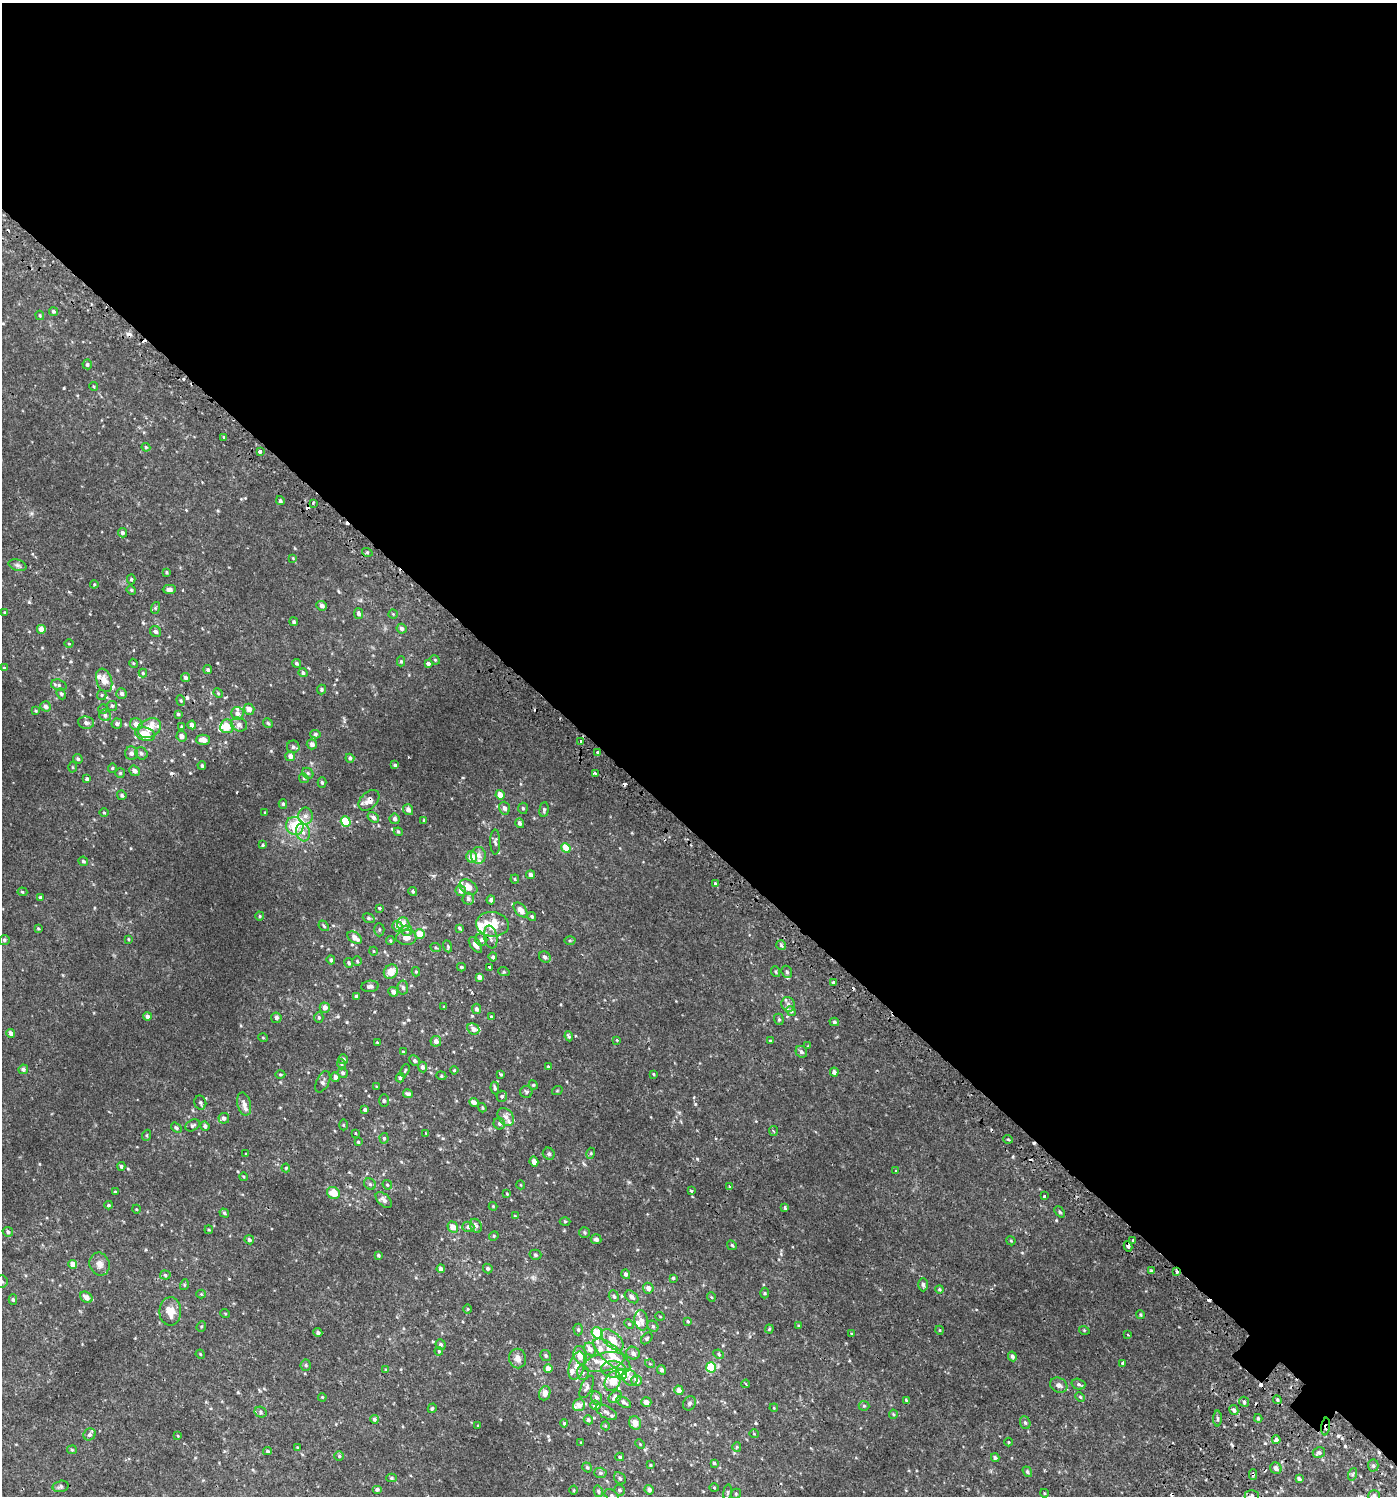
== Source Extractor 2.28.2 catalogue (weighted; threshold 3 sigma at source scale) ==
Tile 3 of 4 x 4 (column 3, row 1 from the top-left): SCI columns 3021-4415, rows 4532-6025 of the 6112 x 6088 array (HDU 1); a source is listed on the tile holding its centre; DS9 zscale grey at full resolution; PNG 1399 x 1498 px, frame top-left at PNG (2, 3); each listed source drawn as its Kron ellipse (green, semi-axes under 4 px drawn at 4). Shown black and unused: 56% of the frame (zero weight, under 2 of 3 exposures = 3% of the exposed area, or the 3 px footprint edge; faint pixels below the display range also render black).
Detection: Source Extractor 2.28.2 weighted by HDU 2 'WHT'; one run over the whole footprint, this tile lists its part. Background 0.00622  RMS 0.0033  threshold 0.0148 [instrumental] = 3 sigma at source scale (4.5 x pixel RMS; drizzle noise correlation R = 1.50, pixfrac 1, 0.0396/0.0396 arcsec/px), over >= 5 px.
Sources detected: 468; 1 inside a brighter object's white glare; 23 cosmic-ray / hot-pixel residue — neither listed nor drawn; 27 inside a brighter listed object's ellipse — not listed separately; the other 417 listed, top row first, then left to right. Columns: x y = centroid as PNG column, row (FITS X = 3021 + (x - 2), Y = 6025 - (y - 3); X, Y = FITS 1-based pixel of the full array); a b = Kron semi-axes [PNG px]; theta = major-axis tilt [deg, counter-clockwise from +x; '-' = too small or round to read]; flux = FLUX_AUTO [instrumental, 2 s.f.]
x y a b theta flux
53 311 5 4 - 0.48
40 315 5 4 - 0.32
87 364 5 4 - 0.55
94 387 4 3 - 0.28
224 438 4 3 - 0.37
146 447 4 4 - 0.33
260 451 3 3 - 2.1
280 501 4 4 - 0.57
313 503 4 2 - 0.64
122 533 5 4 - 0.69
367 552 5 3 - 0.37
293 558 4 3 - 0.23
18 565 9 5 -17 0.77
166 572 4 3 - 0.33
131 579 5 4 - 0.4
94 584 4 4 - 0.3
169 589 6 4 1 1.1
131 590 5 4 - 0.34
322 606 5 5 - 0.9
155 608 6 4 72 0.39
4 612 4 3 - 0.28
358 614 5 4 - 1
393 614 4 4 - 0.28
294 622 4 4 - 0.46
41 629 4 4 - 2.3
401 629 5 5 - 0.87
156 631 6 5 - 0.78
69 644 4 3 - 0.24
435 660 5 4 - 0.32
401 661 5 4 - 0.4
133 663 4 3 - 0.28
296 663 4 4 - 0.51
428 664 3 3 - 2
4 668 4 3 - 0.3
208 670 4 4 - 0.7
143 673 4 4 - 0.39
303 673 4 4 - 0.68
185 678 5 4 - 0.69
104 680 12 7 -71 2.9
59 685 8 5 -17 0.68
321 689 5 4 - 0.42
218 693 5 4 - 0.32
61 694 6 4 -67 0.46
121 694 5 5 - 0.95
102 695 5 4 - 0.41
181 700 5 4 - 0.38
46 706 5 5 - 1.2
112 706 5 5 - 0.49
103 709 5 4 - 0.36
249 709 5 5 - 1.8
36 711 3 3 - 0.3
237 713 6 6 - 1.2
178 714 4 3 - 0.42
105 715 6 5 - 0.83
86 723 8 6 -9 0.97
268 723 5 4 - 0.43
117 724 5 5 - 0.7
136 724 6 6 - 2.2
239 724 8 6 -23 1.2
192 725 4 4 - 1.7
227 726 7 6 - 3.9
181 727 4 3 - 0.33
149 728 12 9 27 3.6
145 734 10 6 -14 5.5
315 734 5 4 - 0.46
182 736 5 5 - 1.3
203 740 7 5 0 2.4
580 741 3 3 - 0.51
312 744 5 5 - 1
293 747 6 6 - 0.78
598 752 4 3 - 0.37
131 753 7 6 - 0.99
141 753 6 5 - 0.8
290 756 5 5 - 1.4
350 758 4 4 - 0.77
78 759 5 4 - 0.53
202 765 4 3 - 0.46
395 765 4 3 - 0.5
73 767 5 3 - 0.3
112 768 5 4 - 0.33
135 771 6 5 - 1.2
120 773 5 5 - 0.43
308 773 6 5 - 0.5
595 773 4 3 - 0.42
304 778 5 4 - 0.4
87 779 4 4 - 0.58
322 782 5 4 - 0.56
122 795 5 4 - 0.53
500 795 5 4 - 3
369 800 12 8 44 2.5
283 804 5 4 - 0.44
504 808 6 5 - 1
523 808 5 5 - 0.46
408 810 5 5 - 1.4
544 810 7 4 84 0.63
265 812 3 2 - 0.21
104 813 4 3 - 0.26
305 816 8 7 - 1.4
373 817 6 4 -35 0.74
395 819 5 5 - 1.1
424 820 3 3 - 0.24
346 822 5 4 - 7.6
520 823 5 4 - 0.85
295 826 9 8 - 5.9
303 832 9 7 -72 1.5
398 832 4 4 - 0.37
495 842 12 5 -89 0.79
262 845 3 3 - 0.62
566 848 5 4 - 5.4
478 855 8 7 - 1.5
471 857 6 5 - 2.9
83 861 5 4 - 0.46
530 875 4 4 - 1.2
515 879 4 4 - 0.33
716 884 3 3 - 1.2
468 887 10 6 -31 3
461 891 5 5 - 1.5
22 892 5 4 - 0.48
413 892 4 3 - 0.53
40 898 4 3 - 1.5
468 899 6 5 - 0.86
491 900 4 4 - 0.85
379 908 3 3 - 0.38
521 910 9 5 -49 2.5
260 916 4 4 - 0.34
532 916 5 4 - 0.45
369 918 6 4 -21 0.45
403 924 7 6 - 2.3
492 924 16 12 -5 8.7
324 926 6 4 -49 0.51
397 926 5 5 - 1.4
38 928 4 3 - 0.29
460 928 4 3 - 0.4
379 930 7 5 -88 0.53
407 931 5 5 - 0.58
420 934 5 5 - 4.2
491 937 11 6 -79 1.3
355 938 8 5 -35 2
406 938 10 7 2 2.1
128 939 3 3 - 0.29
4 940 5 5 - 0.52
481 940 6 6 - 0.81
390 941 4 3 - 0.34
570 941 5 3 - 0.36
475 945 9 5 -54 1.5
781 945 5 5 - 0.52
448 946 6 3 -71 0.35
436 948 5 3 - 0.29
373 951 4 3 - 0.22
493 957 4 4 - 0.63
545 957 6 5 - 0.96
331 960 4 4 - 0.62
357 961 5 4 - 0.37
349 963 5 4 - 0.45
461 967 4 3 - 0.4
490 968 3 3 - 4.9
391 972 7 6 - 4.1
416 972 4 4 - 0.44
504 972 5 3 - 0.29
776 972 5 3 - 0.34
787 972 6 5 - 0.75
479 977 4 4 - 1.5
833 982 3 3 - 0.56
370 986 8 5 7 1
403 987 7 5 -86 0.66
393 992 5 4 - 1.2
356 996 4 4 - 0.6
788 1004 7 6 - 1
444 1007 3 3 - 0.28
325 1008 5 5 - 1.7
476 1009 5 4 - 0.81
791 1011 5 4 - 0.38
147 1016 4 4 - 1.1
319 1017 5 4 - 0.47
491 1017 4 3 - 0.39
276 1018 5 5 - 1.1
779 1019 6 4 -69 0.45
834 1022 5 4 - 0.49
473 1029 6 5 - 1.4
11 1033 4 4 - 1.3
569 1036 5 4 - 0.51
263 1038 5 3 - 0.24
617 1040 4 4 - 0.29
436 1041 5 5 - 1.6
770 1041 3 3 - 0.29
377 1042 3 3 - 0.22
808 1046 4 3 - 0.21
403 1052 4 3 - 0.33
801 1052 6 5 - 0.68
343 1059 5 5 - 0.64
414 1060 6 5 - 0.68
341 1064 5 3 - 0.29
422 1067 5 4 - 0.91
548 1067 4 3 - 0.31
23 1069 5 4 - 0.82
405 1070 6 3 67 0.3
454 1070 4 3 - 0.3
834 1072 4 4 - 1.1
343 1073 5 4 - 0.64
280 1074 5 3 - 0.33
501 1074 3 3 - 0.37
653 1074 4 3 - 0.3
441 1076 5 4 - 0.39
335 1077 5 4 - 1.2
400 1078 4 3 - 0.39
323 1082 11 6 63 0.84
533 1085 5 4 - 0.36
377 1087 4 2 - 0.23
495 1088 6 4 -82 0.56
557 1091 5 3 - 0.26
526 1092 6 6 - 0.56
408 1094 5 4 - 0.85
502 1096 5 5 - 0.57
384 1100 6 5 - 0.53
474 1102 5 4 - 1.4
200 1103 7 6 - 0.67
244 1104 12 6 -76 1.6
482 1108 5 3 - 0.35
365 1110 4 4 - 0.71
506 1117 10 7 -53 1.5
224 1118 5 5 - 1
499 1124 6 5 - 0.8
193 1125 7 5 28 0.6
343 1125 5 3 - 0.29
205 1126 5 4 - 0.88
176 1128 6 4 -34 0.54
773 1131 5 3 - 0.34
355 1133 3 2 - 0.24
426 1133 3 3 - 0.21
147 1135 6 3 71 0.35
384 1138 5 4 - 0.47
1008 1139 5 3 - 0.31
358 1142 4 3 - 0.32
591 1153 5 3 - 0.34
246 1154 4 2 - 0.19
549 1154 6 5 - 0.64
534 1162 5 4 - 1.7
121 1166 4 4 - 0.52
286 1168 4 4 - 0.3
896 1171 4 3 - 0.23
244 1177 4 3 - 0.27
370 1184 6 5 - 0.5
387 1185 5 4 - 0.39
521 1185 4 3 - 0.22
729 1186 3 3 - 1.1
691 1191 3 3 - 1.8
115 1192 3 3 - 0.38
333 1193 6 6 - 4.5
507 1194 4 3 - 0.23
1045 1196 3 3 - 3.8
384 1200 10 6 -43 1.2
109 1205 4 3 - 0.43
493 1206 4 4 - 0.27
785 1208 3 3 - 0.64
136 1209 4 3 - 0.23
1060 1212 6 4 -49 0.45
224 1213 5 4 - 0.52
515 1216 3 3 - 0.22
565 1221 5 3 - 0.27
476 1226 7 5 -64 0.75
453 1227 5 5 - 2.2
468 1227 6 5 - 0.74
209 1230 4 3 - 0.3
8 1232 5 4 - 0.63
585 1232 5 5 - 0.54
494 1236 5 4 - 0.34
596 1239 5 5 - 0.73
249 1240 5 4 - 0.63
1011 1241 5 3 - 0.3
1133 1241 4 3 - 1.8
732 1245 5 4 - 0.36
1128 1246 5 3 - 10
378 1255 4 3 - 0.49
535 1255 6 5 - 0.58
73 1264 4 4 - 2.5
100 1264 12 10 -71 1.9
488 1268 5 4 - 0.59
441 1269 4 4 - 1
1151 1270 3 3 - 0.71
1176 1272 3 3 - 3.8
626 1274 5 4 - 0.82
165 1275 5 4 - 0.52
673 1278 4 4 - 0.38
2 1282 6 6 - 0.58
184 1285 5 3 - 0.3
923 1285 6 4 -88 0.63
648 1288 5 5 - 1.2
940 1289 4 4 - 0.37
764 1293 5 3 - 0.31
201 1294 4 4 - 0.3
614 1296 6 5 - 0.73
86 1297 7 5 -39 1.8
632 1297 7 5 -40 0.94
711 1297 5 3 - 0.26
13 1299 5 4 - 0.5
467 1309 5 3 - 0.28
170 1311 14 11 -89 3.9
225 1313 5 3 - 0.27
1140 1315 4 4 - 0.35
660 1316 5 3 - 0.22
641 1320 10 6 -79 1.4
688 1321 4 3 - 0.28
629 1324 5 3 - 0.31
201 1326 5 4 - 0.36
653 1326 6 5 - 0.6
798 1326 4 3 - 0.31
769 1329 4 4 - 0.35
578 1330 6 4 -89 0.52
939 1330 4 3 - 0.23
1084 1330 5 3 - 0.27
318 1332 4 4 - 0.82
597 1333 6 5 - 8.6
851 1333 3 3 - 2.3
1128 1335 4 2 - 0.25
647 1338 7 4 47 0.45
613 1340 13 7 -43 3.7
441 1344 5 5 - 0.72
590 1349 7 5 -59 1.6
439 1351 4 3 - 0.36
633 1353 7 6 - 0.98
200 1354 5 3 - 0.27
719 1354 5 4 - 0.47
546 1355 5 5 - 0.48
580 1355 9 6 -73 3.1
612 1355 23 9 -41 5.3
1012 1356 5 4 - 0.81
518 1358 10 8 -79 1.7
604 1362 21 9 13 4.7
1123 1363 3 3 - 0.89
650 1364 5 3 - 0.23
306 1365 5 5 - 0.47
577 1366 14 7 74 2.8
711 1367 5 5 - 8.2
548 1369 4 4 - 2.2
614 1369 12 8 -5 2.4
386 1370 4 4 - 0.41
661 1370 5 4 - 0.64
583 1373 7 6 - 0.85
622 1374 5 5 - 17
630 1378 9 6 -55 1.3
613 1381 10 7 63 4.3
637 1381 5 5 - 2.1
746 1384 4 2 - 0.28
1078 1384 7 5 -17 0.65
1059 1385 9 7 -30 1.2
587 1387 12 5 63 0.9
679 1390 5 4 - 1.8
545 1393 7 5 70 1.9
322 1397 4 3 - 0.25
615 1397 7 5 38 1.5
1080 1397 5 4 - 0.36
596 1398 6 5 - 0.92
906 1400 4 4 - 0.35
1277 1400 4 4 - 0.41
624 1402 8 4 -33 0.77
646 1402 5 5 - 1.4
1244 1402 5 4 - 0.54
689 1403 7 6 - 0.68
579 1405 6 6 - 2
595 1405 5 4 - 1.7
864 1406 5 5 - 0.38
432 1408 5 4 - 0.49
774 1408 4 3 - 0.26
1234 1410 5 4 - 0.84
261 1412 6 5 - 0.56
606 1412 12 6 -31 1.3
893 1414 4 4 - 0.33
1258 1418 4 4 - 0.37
374 1419 4 4 - 0.64
1217 1419 8 4 -90 0.55
588 1420 5 4 - 0.66
564 1423 4 4 - 0.32
635 1423 7 5 -64 2.6
1025 1423 6 5 - 0.52
478 1426 3 3 - 0.24
606 1426 4 3 - 0.24
1326 1426 9 3 84 1.7
90 1434 6 5 - 0.68
754 1434 4 3 - 0.24
178 1436 4 3 - 0.25
1276 1440 4 4 - 1.1
1009 1442 4 3 - 0.24
581 1443 3 2 - 0.28
640 1444 5 3 - 0.25
297 1447 4 2 - 0.24
737 1447 5 4 - 0.35
72 1450 5 4 - 0.36
267 1451 4 3 - 0.4
1319 1453 6 5 - 0.65
339 1456 5 5 - 0.47
620 1457 4 3 - 0.45
995 1458 4 3 - 0.47
714 1463 4 4 - 0.4
650 1465 4 3 - 0.29
1373 1465 6 5 - 0.61
587 1467 5 4 - 0.47
1276 1468 6 5 - 1.1
1027 1472 6 4 -53 0.49
600 1473 6 5 - 0.62
1253 1474 5 4 - 0.48
1353 1474 6 4 71 0.45
391 1478 5 4 - 0.44
620 1478 7 5 -47 0.66
1299 1479 4 3 - 0.7
60 1486 8 5 14 0.67
714 1488 5 3 - 0.29
377 1489 5 4 - 0.74
573 1490 4 3 - 0.29
619 1490 5 5 - 0.56
649 1490 5 4 - 1.3
598 1491 6 4 -78 0.55
727 1492 8 4 81 0.47
1044 1493 4 3 - 0.24
736 1494 5 5 - 0.39
612 1496 8 5 -36 0.58
1252 1496 7 6 - 1
1374 1496 6 5 - 0.73
Overlapping masked pixels (flux is a lower limit): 6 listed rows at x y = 369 800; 716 884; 1128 1246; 1176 1272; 1326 1426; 1253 1474
Isophote crosses this tile's border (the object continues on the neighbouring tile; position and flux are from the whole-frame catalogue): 4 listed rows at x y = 2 1282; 612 1496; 1252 1496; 1374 1496
Unlisted compact peaks at least as high as the median listed source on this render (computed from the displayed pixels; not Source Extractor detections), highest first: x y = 29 602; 697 1159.